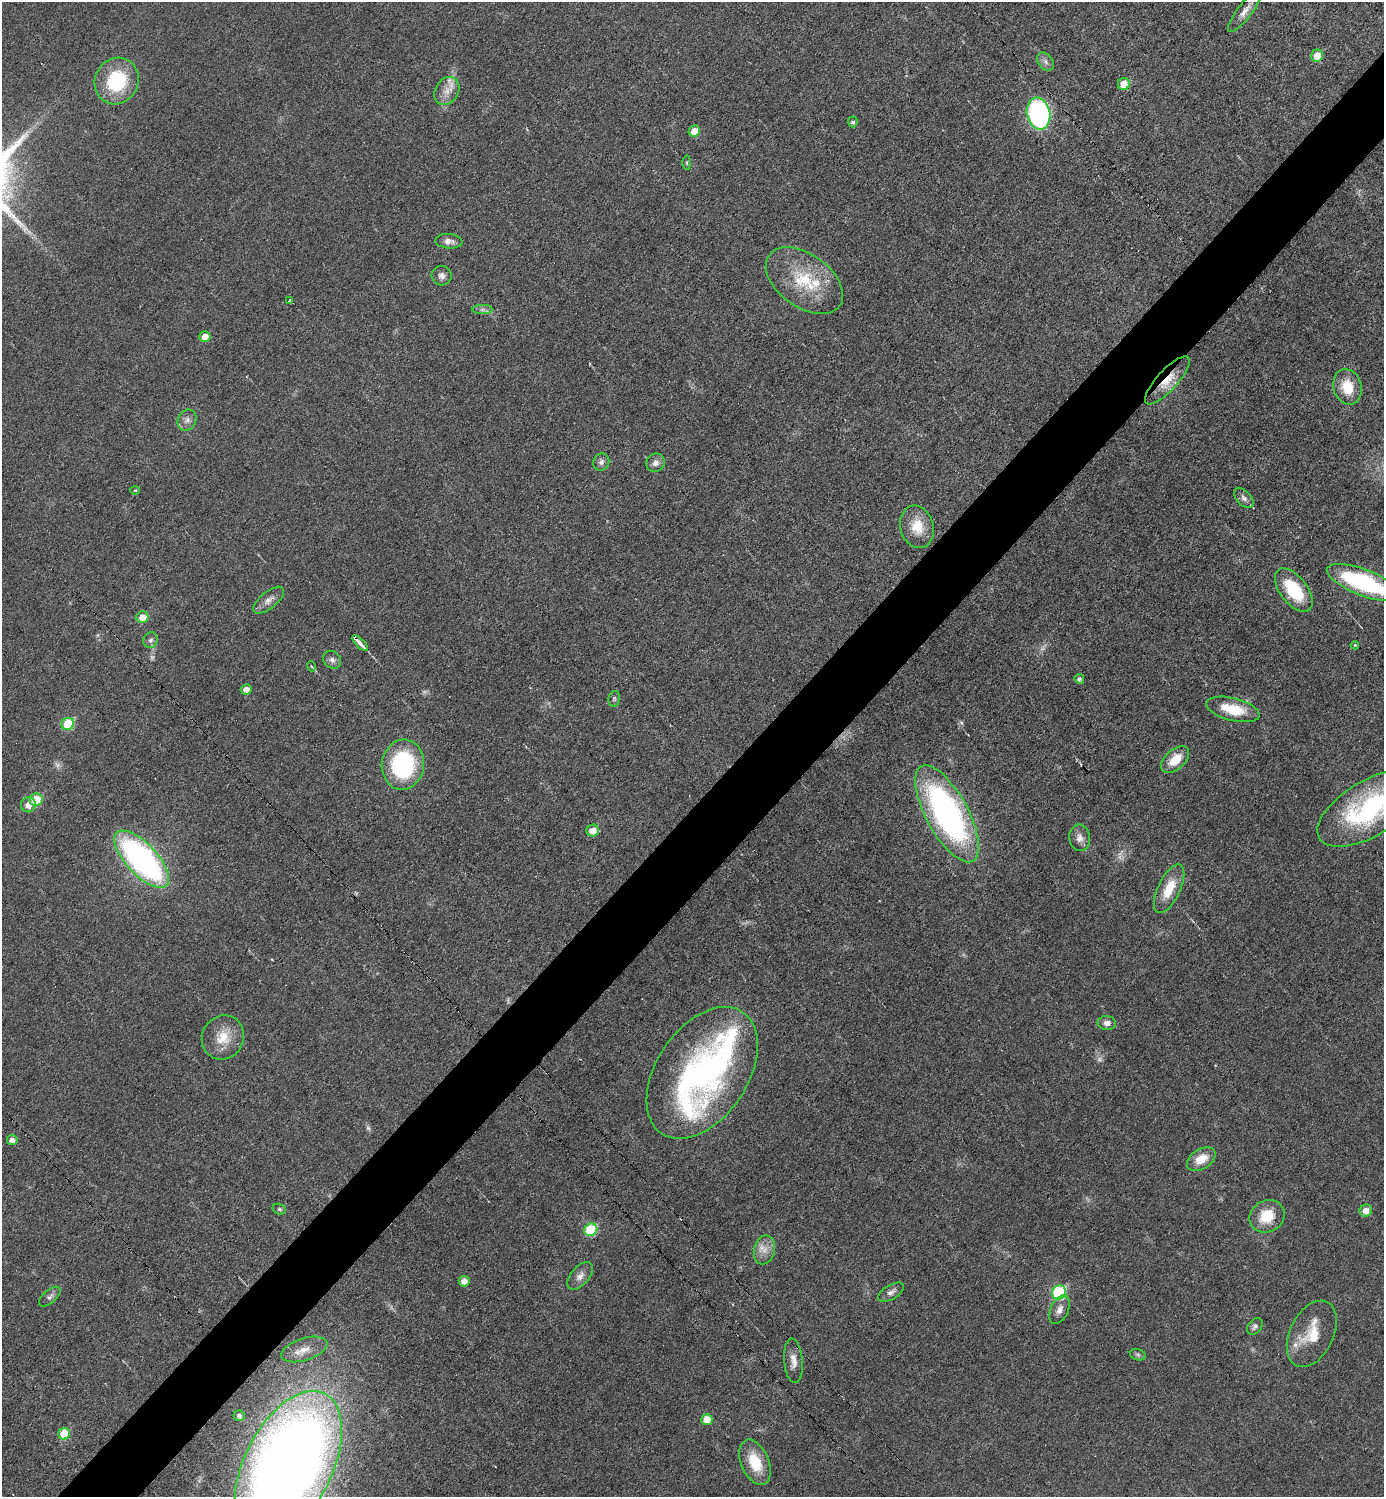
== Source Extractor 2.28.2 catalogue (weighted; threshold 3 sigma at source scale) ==
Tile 7 of 4 x 4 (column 3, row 2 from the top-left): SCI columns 2919-4300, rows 2992-4486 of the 5981 x 5981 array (HDU 1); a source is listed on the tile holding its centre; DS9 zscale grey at full resolution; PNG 1386 x 1499 px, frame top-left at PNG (2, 2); each listed source drawn as its Kron ellipse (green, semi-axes under 4 px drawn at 4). Shown black and unused: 5% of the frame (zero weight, under 3 of 6 exposures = <1% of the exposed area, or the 3 px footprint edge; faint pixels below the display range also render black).
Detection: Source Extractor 2.28.2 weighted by HDU 2 'WHT'; one run over the whole footprint, this tile lists its part. Background 0.0173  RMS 0.0035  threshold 0.0144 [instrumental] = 3 sigma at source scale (4.09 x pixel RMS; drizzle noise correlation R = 1.36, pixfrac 0.8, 0.05/0.05 arcsec/px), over >= 5 px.
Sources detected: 85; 6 too faint to see at this stretch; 1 inside a brighter object's white glare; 2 cosmic-ray / hot-pixel residue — neither listed nor drawn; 2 inside a brighter listed object's ellipse — not listed separately; the other 74 listed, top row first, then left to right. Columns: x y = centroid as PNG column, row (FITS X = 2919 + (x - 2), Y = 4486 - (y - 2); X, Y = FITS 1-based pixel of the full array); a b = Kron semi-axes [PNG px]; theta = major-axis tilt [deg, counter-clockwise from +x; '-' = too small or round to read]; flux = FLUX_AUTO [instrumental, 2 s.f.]
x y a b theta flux
1245 11 26 7 52 3
1317 56 6 6 - 4.8
1045 62 10 7 -52 1.4
117 81 24 21 61 22
1124 84 6 6 - 5
447 91 15 11 59 3.7
1039 113 16 11 -78 75
853 122 5 5 - 0.75
694 131 6 5 - 4.6
687 163 7 4 -89 0.42
449 241 13 7 -5 1.9
442 276 10 10 - 1.6
804 281 43 26 -36 20
290 300 3 3 - 2.4
482 310 10 4 0 0.94
205 337 5 5 - 3.6
1167 380 31 10 48 7.1
1347 387 18 14 -75 8.3
187 420 11 9 60 1.9
601 462 9 7 58 1.3
655 463 9 9 - 1.9
135 490 4 4 - 0.4
1244 498 12 7 -47 1.5
917 527 22 16 -75 7.9
1363 582 39 13 -21 41
1294 590 25 13 -53 15
269 600 19 8 39 2.4
142 617 6 6 - 4.5
150 640 8 7 - 1
360 643 10 3 -45 1.9
1355 645 4 4 - 0.37
332 660 10 8 -45 1.3
311 666 5 3 - 0.3
1079 679 5 5 - 0.84
246 689 5 5 - 2.5
614 699 8 5 76 0.65
1233 709 27 11 -14 10
68 724 6 6 - 15
1175 760 17 9 43 6.5
403 765 25 21 81 35
36 800 7 6 - 9.3
28 805 7 7 - 2.6
1370 808 59 27 31 49
947 814 54 21 -61 110
593 831 6 6 - 3.5
1080 838 13 10 -80 2.6
142 859 36 15 -47 96
1169 889 26 11 64 8.5
1107 1023 9 7 -2 1.7
223 1037 22 20 62 7.9
702 1073 73 45 56 110
12 1140 5 5 - 1.8
1201 1159 15 10 31 5.6
279 1209 7 5 -16 0.65
1366 1211 6 6 - 2.6
1267 1216 18 15 29 9.3
591 1230 7 6 - 18
764 1250 15 10 76 3.4
580 1276 16 9 49 2.4
464 1281 5 5 - 2.2
891 1292 14 7 31 1.8
1059 1292 7 6 - 32
50 1297 13 6 40 1.2
1059 1310 15 9 65 2.2
1255 1326 9 6 49 1.1
1312 1334 35 21 64 12
304 1349 24 11 18 4.8
1138 1355 8 5 -18 0.71
793 1361 22 9 -85 3.2
239 1416 5 5 - 1.1
707 1420 5 5 - 5.5
64 1434 6 5 - 8.6
755 1462 24 13 -67 10
288 1466 81 44 63 580
Overlapping masked pixels (flux is a lower limit): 1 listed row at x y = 1167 380
Isophote crosses this tile's border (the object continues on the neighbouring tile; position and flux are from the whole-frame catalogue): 3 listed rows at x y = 1363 582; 1370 808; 288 1466